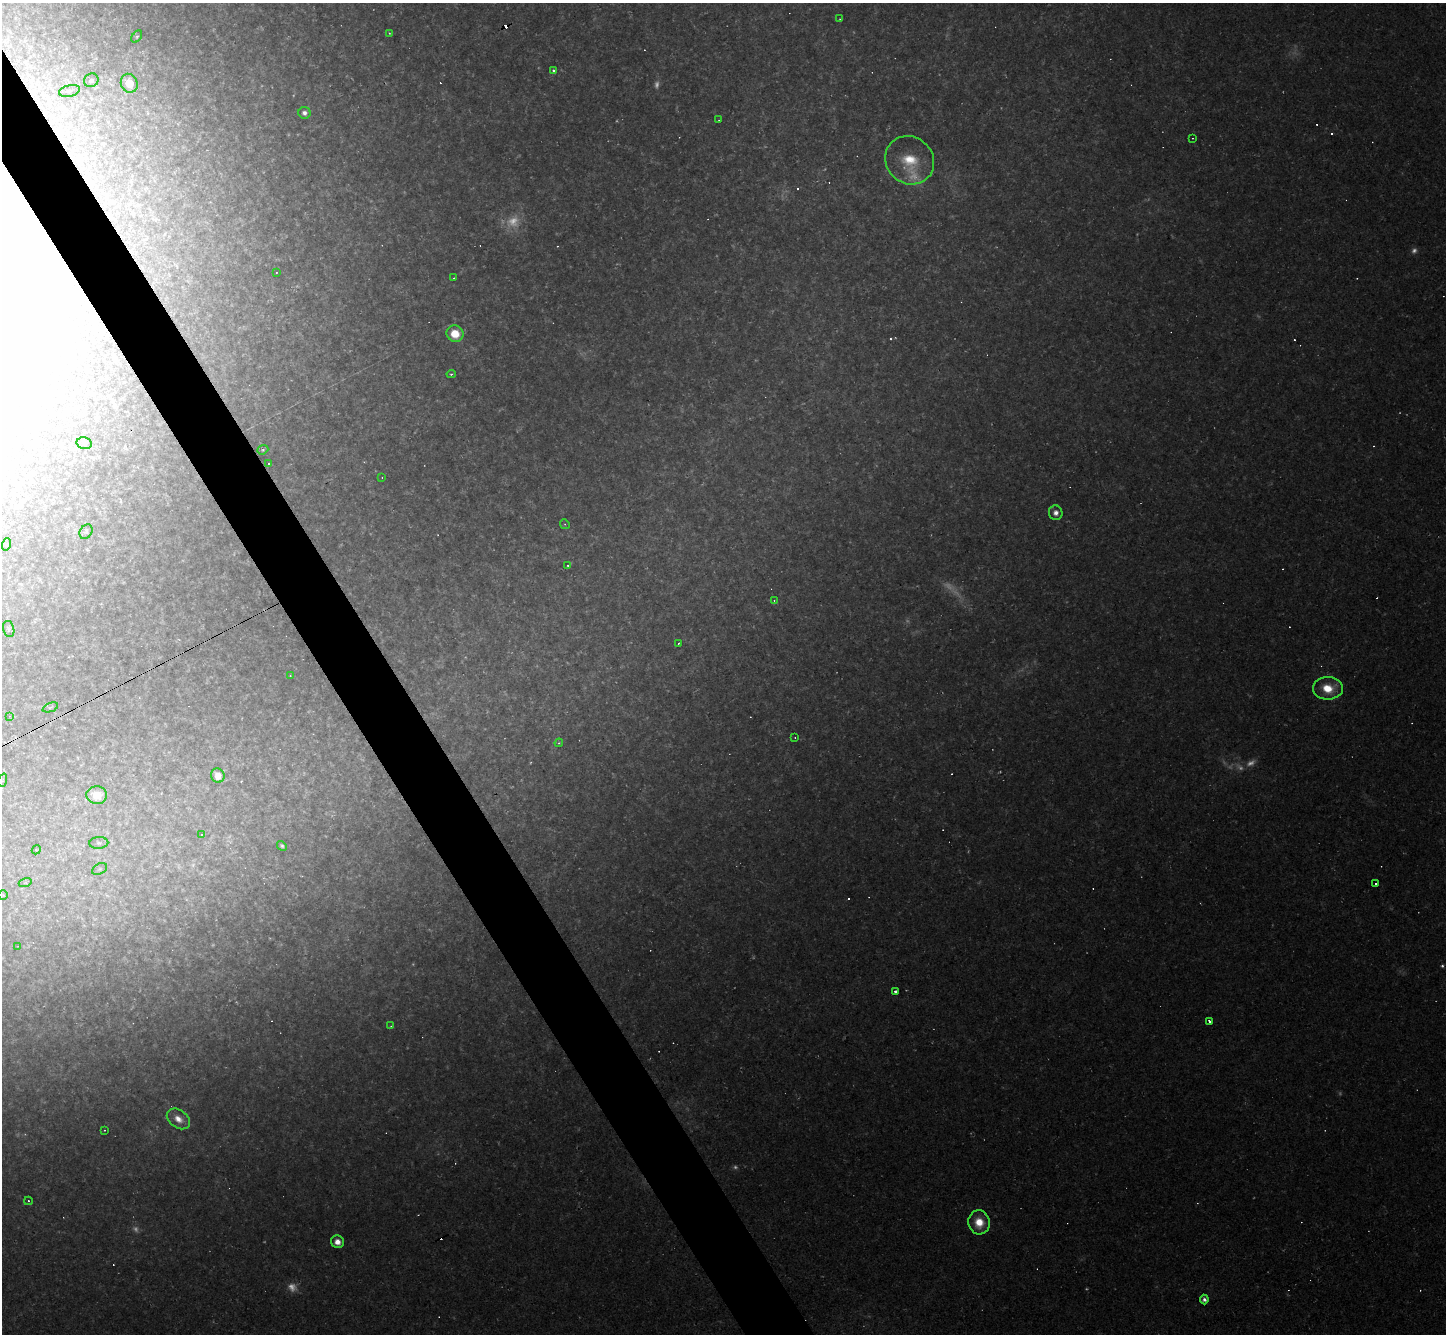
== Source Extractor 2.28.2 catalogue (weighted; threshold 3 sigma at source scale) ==
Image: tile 11 of 4 x 4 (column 3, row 3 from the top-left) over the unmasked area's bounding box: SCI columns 2889-4332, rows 1620-2951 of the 5776 x 5767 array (HDU 1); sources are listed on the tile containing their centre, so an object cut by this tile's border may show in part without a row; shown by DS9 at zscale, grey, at full resolution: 1 PNG px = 1 image px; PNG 1448 x 1336 px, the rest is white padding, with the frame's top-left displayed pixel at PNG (2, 3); every listed detection drawn as its Kron ellipse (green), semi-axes under 4 PNG px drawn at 4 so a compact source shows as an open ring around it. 4% of this frame is shown black and not used: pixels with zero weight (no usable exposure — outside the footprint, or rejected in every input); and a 3 px margin inside the footprint's outer edge (the drizzle kernel's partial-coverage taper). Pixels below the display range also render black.
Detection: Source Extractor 2.28.2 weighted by HDU 2 'WHT'; one run over the whole footprint, this tile lists its part. Background 0.0377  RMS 0.007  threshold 0.0314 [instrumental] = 3 sigma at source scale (4.5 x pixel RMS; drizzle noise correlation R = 1.50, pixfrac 1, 0.05/0.05 arcsec/px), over >= 5 px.
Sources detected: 133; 35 too faint to see at this stretch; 1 inside a brighter object's white glare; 43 cosmic-ray / hot-pixel residue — neither listed nor drawn; the other 54 listed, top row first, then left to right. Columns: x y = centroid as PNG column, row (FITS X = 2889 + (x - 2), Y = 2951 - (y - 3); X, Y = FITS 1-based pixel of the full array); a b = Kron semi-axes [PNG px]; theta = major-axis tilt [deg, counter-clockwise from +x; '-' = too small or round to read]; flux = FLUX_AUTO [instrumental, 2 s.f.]
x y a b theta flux
839 19 4 2 - 0.57
389 33 3 3 - 0.67
137 37 7 4 53 1.2
554 71 4 3 - 3.2
91 80 7 6 - 2.9
129 83 10 8 -67 14
69 91 10 5 14 2.4
304 113 6 6 - 3.2
719 120 3 2 - 0.41
1192 138 2 2 - 0.54
910 160 25 23 -42 28
276 272 2 2 - 0.57
454 278 3 2 - 1
455 334 9 8 - 21
451 374 4 3 - 1.3
84 443 8 5 -13 1.7
263 450 6 4 21 1.2
268 463 3 3 - 2
382 478 3 2 - 0.44
1056 513 7 6 - 4.9
565 524 5 4 - 1.1
86 532 8 6 57 1.5
7 544 6 4 71 1.2
568 565 4 3 - 0.91
774 601 4 4 - 0.89
9 629 8 5 -76 1.8
679 643 3 3 - 1.4
290 675 3 2 - 0.68
1328 688 15 11 1 20
50 707 8 2 22 0.81
10 716 4 3 - 0.49
795 738 3 2 - 0.64
559 743 4 4 - 0.96
218 776 7 6 - 8.1
3 780 7 4 71 1.2
97 795 10 9 - 15
201 834 3 2 - 0.9
99 843 9 6 5 2.2
282 846 5 4 - 1.9
36 850 5 3 - 0.64
100 869 8 5 27 1.6
25 883 7 4 18 1.1
1376 883 3 3 - 1.9
3 895 4 4 - 0.75
18 946 4 2 - 0.42
895 991 3 3 - 3
1209 1022 3 3 - 3.7
391 1026 4 3 - 0.66
178 1119 13 8 -36 8
104 1130 2 2 - 0.54
28 1201 4 3 - 1.3
979 1222 12 10 -78 17
337 1242 6 6 - 7.8
1204 1299 5 4 - 3.2